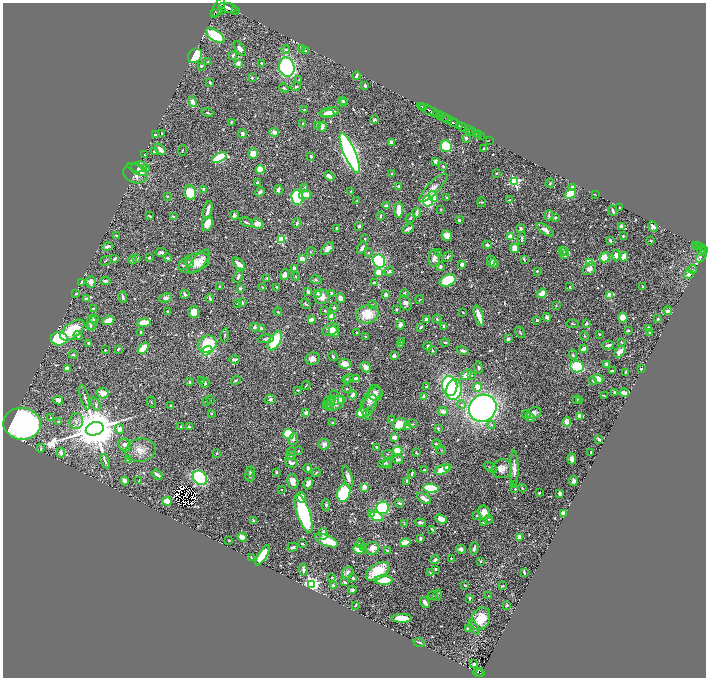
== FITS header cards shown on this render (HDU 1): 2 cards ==
NAXIS1  =                 1407
NAXIS2  =                 1351

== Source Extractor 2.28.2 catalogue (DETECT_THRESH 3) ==
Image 1407 x 1351 px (HDU 1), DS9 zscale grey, zoomed out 1/2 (1 PNG px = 2 x 2 image px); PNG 708 x 680 px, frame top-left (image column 2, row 1350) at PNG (3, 3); each listed source drawn as its Kron ellipse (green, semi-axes under 4 px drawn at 4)
Background 0.737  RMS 0.012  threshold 0.0353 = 3 sigma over >= 5 px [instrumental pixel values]
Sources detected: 764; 38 cannot appear on this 1/2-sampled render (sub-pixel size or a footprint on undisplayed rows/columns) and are neither listed nor drawn; of the other 726, the 500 brightest by FLUX_AUTO listed and drawn (226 fainter detections omitted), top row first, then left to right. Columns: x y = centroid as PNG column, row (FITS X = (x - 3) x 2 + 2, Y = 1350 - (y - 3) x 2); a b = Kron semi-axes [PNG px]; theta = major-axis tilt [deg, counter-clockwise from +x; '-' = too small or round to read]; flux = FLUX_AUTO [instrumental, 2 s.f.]
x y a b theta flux
218 7 11 4 59 3300
228 8 10 5 -10 2800
222 11 2 2 - 270
236 11 2 1 - 48
214 14 2 1 - 190
215 35 10 5 -33 100
240 48 8 4 -53 12
302 48 2 2 - 17
286 50 4 3 - 3.6
306 50 4 2 - 3.8
233 55 3 3 - 4.3
195 56 8 6 48 110
208 62 3 3 - 2.1
238 63 3 3 - 16
261 63 2 2 - 3.2
201 66 2 2 - 4.1
287 67 9 7 -77 560
356 76 4 2 - 7.1
252 78 3 3 - 4.1
299 80 3 3 - 2
210 82 3 2 - 2.4
365 85 3 2 - 6.3
296 87 5 4 - 3.7
284 88 5 3 - 3.4
343 100 2 2 - 2.6
193 102 5 4 - 13
344 102 3 3 - 7.5
422 107 4 2 - 600
424 107 2 1 - 390
304 109 2 2 - 2.7
428 110 12 2 -26 1200
207 112 6 3 -18 4.6
329 112 10 4 11 37
327 114 7 4 4 24
437 114 3 2 - 100
440 115 4 2 - 370
444 117 3 1 - 210
447 119 5 2 - 350
374 120 4 3 - 5.8
231 122 3 3 - 2.4
453 123 5 2 - 1400
303 124 3 3 - 5.2
318 125 4 3 - 8.6
459 125 3 2 - 350
322 127 5 3 - 9.1
463 127 5 2 - 750
468 130 3 1 - 170
274 132 5 4 - 14
472 132 2 1 - 83
162 133 3 2 - 2
155 134 4 2 - 8.7
242 134 4 3 - 7.6
476 134 2 1 - 34
478 135 2 1 - 16
481 136 4 1 - 25
466 138 3 2 - 5.8
490 140 2 1 - 8.5
391 143 4 3 - 11
446 146 6 5 - 120
484 148 2 2 - 1.8
160 149 6 3 -50 19
182 151 5 2 - 2.4
154 152 2 2 - 3.6
350 153 21 6 -67 950
253 154 5 4 - 29
144 155 3 2 - 5
311 156 4 3 - 3.6
220 157 8 4 29 130
435 161 4 3 - 8.7
443 166 3 2 - 2.6
139 167 8 5 6 29
147 169 4 3 - 1.9
260 169 4 4 - 40
137 170 11 4 -28 22
135 173 12 9 -18 35
392 174 3 2 - 4.3
496 174 2 2 - 2.4
329 176 5 3 - 11
257 182 3 2 - 3.6
514 182 4 4 - 290
550 183 5 2 - 2.4
399 186 3 3 - 6.8
305 187 3 3 - 2
573 187 4 3 - 11
433 188 19 6 46 20
204 190 3 3 - 8.1
278 190 5 3 - 7.4
260 192 5 3 - 6.6
351 192 4 2 - 5.7
190 193 7 6 - 83
570 194 5 4 - 62
595 194 2 1 - 1.9
305 195 6 4 10 35
167 196 4 3 - 1.9
433 196 6 4 -61 17
297 197 7 6 - 240
447 198 3 2 - 2.7
509 200 3 2 - 2.1
357 201 3 2 - 4
428 201 5 5 - 240
481 202 5 3 - 2.7
386 206 3 3 - 6.9
620 207 2 2 - 2.2
441 209 4 3 - 2.2
208 210 9 3 76 16
399 210 8 3 89 33
613 211 5 2 - 5.8
417 213 5 2 - 7.7
234 215 4 4 - 5.1
150 216 3 2 - 2.6
380 216 4 3 - 3.6
549 216 5 3 - 4.1
173 217 3 3 - 4.3
410 218 5 3 - 3.2
555 218 2 2 - 12
459 220 3 2 - 3.6
246 222 7 3 -25 3.8
297 223 5 3 - 5.9
207 224 8 5 68 32
257 224 6 5 - 18
359 226 3 3 - 7.3
621 226 3 3 - 9.3
653 227 5 4 - 11
337 229 4 2 - 5.8
408 229 6 2 26 12
521 229 4 3 - 8
545 230 10 4 -34 15
116 235 3 3 - 3.4
447 235 5 5 - 25
623 236 3 2 - 2.8
510 237 3 3 - 45
522 238 6 3 82 4.5
281 239 3 3 - 170
365 239 4 2 - 3.6
610 241 3 2 - 6.5
651 241 2 2 - 2.6
487 245 4 3 - 4.4
695 245 2 2 - 81
107 246 5 3 - 7.8
698 246 2 2 - 130
700 247 2 2 - 130
362 248 7 4 60 9.3
515 248 4 4 - 28
328 249 7 4 46 15
563 250 3 3 - 3.2
702 250 6 2 80 400
704 250 4 2 - 420
161 252 5 3 - 8.7
311 252 4 3 - 2.2
565 252 3 3 - 2.5
368 253 3 3 - 2.1
438 253 2 2 - 2
565 255 3 3 - 5.2
616 255 5 4 - 12
701 256 7 2 56 93
149 257 2 2 - 2
448 257 6 4 49 4.3
605 257 5 5 - 49
624 257 5 3 - 30
167 258 3 2 - 4.5
434 258 9 5 -90 14
114 259 4 3 - 4
137 259 4 3 - 3.6
302 259 3 3 - 43
524 259 4 2 - 3.6
132 260 4 3 - 7.6
106 261 5 2 - 2.3
379 261 7 5 -65 330
491 261 5 3 - 12
199 262 14 6 50 19
589 262 3 3 - 150
189 263 5 3 - 6.9
194 263 17 9 19 40
494 263 4 3 - 17
239 264 8 3 -42 21
462 264 3 3 - 14
183 265 3 2 - 2.8
440 267 3 2 - 7.7
294 268 4 3 - 6.5
589 269 7 5 41 14
692 269 5 2 - 1.8
389 271 5 3 - 7.1
537 271 3 3 - 2.3
379 272 4 4 - 53
284 274 5 4 - 13
689 274 5 4 - 12
296 276 3 3 - 1.9
238 277 6 3 63 6.4
267 278 3 2 - 2.6
316 280 5 4 - 4.4
448 280 8 5 21 100
105 281 5 3 - 5.6
81 282 3 2 - 5.7
91 282 6 4 86 15
374 282 4 3 - 4.3
220 287 3 2 - 3.3
277 287 3 2 - 3.4
570 287 3 2 - 2.2
643 287 3 2 - 2.3
263 288 3 2 - 6.3
240 289 2 2 - 12
308 292 3 3 - 6
317 293 4 3 - 4.4
331 293 4 2 - 3.6
404 293 3 2 - 5.5
542 293 5 3 - 33
76 294 3 3 - 3.1
185 294 5 3 - 5.6
386 295 3 3 - 18
610 296 3 3 - 95
123 297 6 3 -79 5.4
322 297 7 7 - 24
166 298 6 4 12 9
210 298 4 3 - 4.6
340 298 5 3 - 17
86 299 4 3 - 6
420 300 4 3 - 1.9
238 303 2 2 - 6.5
242 303 3 2 - 9.9
406 303 8 5 -60 7.8
306 304 6 3 -53 3.2
372 305 4 3 - 2.5
556 306 3 3 - 1.9
93 308 4 2 - 2.4
334 308 4 4 - 4.2
396 309 3 2 - 3.3
325 311 4 3 - 2.4
668 311 4 3 - 7.1
167 312 3 2 - 2.9
194 312 6 5 - 23
278 312 4 2 - 2
463 312 2 2 - 1.9
367 314 11 9 11 62
479 316 11 3 -73 39
331 317 3 3 - 33
547 317 4 3 - 9.4
623 317 5 5 - 27
94 319 4 4 - 5.7
426 319 3 3 - 14
437 319 4 3 - 3.4
657 319 3 3 - 3.7
108 320 6 4 21 26
311 320 3 3 - 13
537 320 3 3 - 3.5
92 323 7 5 -89 9.5
144 323 7 4 6 34
586 323 3 2 - 4.4
573 324 6 3 -10 2.5
400 325 5 4 - 12
90 326 4 4 - 2.9
444 326 4 3 - 4.1
254 327 4 3 - 6.4
421 327 3 2 - 4.2
261 328 2 2 - 5.8
649 328 4 3 - 14
331 329 8 6 29 24
72 330 14 7 38 84
628 330 3 3 - 4.7
140 332 3 2 - 4.4
334 332 6 5 - 17
520 332 6 2 -57 2.5
356 333 3 2 - 2.2
650 333 3 2 - 3.8
599 334 3 2 - 2.3
225 335 7 3 83 3.8
78 336 5 4 - 4.6
584 336 5 3 - 2.1
366 337 3 3 - 2
59 339 8 6 0 220
266 339 8 4 6 5.4
508 339 3 2 - 7
275 341 11 5 59 100
401 342 3 3 - 2.1
621 342 4 3 - 2.9
89 343 3 3 - 5.8
445 343 4 2 - 4
207 344 10 8 23 110
400 345 3 2 - 2.4
608 345 6 2 17 8.6
428 346 4 3 - 5.6
143 348 6 3 49 60
118 349 4 3 - 4.7
584 349 4 3 - 18
105 350 2 2 - 4.2
207 351 5 4 - 180
432 351 4 3 - 3.1
463 351 6 2 -15 6.6
620 352 7 4 53 27
73 355 5 3 - 3.6
573 355 5 3 - 3.6
333 356 5 2 - 3.4
394 356 4 3 - 8
235 359 5 3 - 6.5
313 359 7 6 - 15
345 364 6 4 -8 32
607 364 3 2 - 12
365 367 6 5 - 14
577 367 6 6 - 110
67 368 3 3 - 15
478 368 6 3 -82 3.9
641 369 3 2 - 2.1
612 370 3 2 - 3.6
625 372 2 2 - 2.1
466 375 6 3 40 30
472 375 4 3 - 2.5
349 378 4 3 - 2.4
356 379 4 3 - 28
598 379 5 3 - 27
236 380 5 3 - 2.8
346 380 3 3 - 4
201 381 3 2 - 2.6
593 381 4 3 - 3.2
190 382 2 2 - 10
205 383 4 3 - 5.1
306 386 4 2 - 2
426 386 3 2 - 2.5
450 386 10 7 -80 280
478 387 4 4 - 29
347 389 2 2 - 2.4
297 390 3 2 - 1.8
454 390 10 7 77 140
614 392 3 3 - 3.6
103 393 6 5 - 18
375 393 8 7 - 13
624 393 4 3 - 22
353 395 4 3 - 17
424 396 4 4 - 11
604 396 3 1 - 1.9
85 397 12 3 -76 5.7
334 397 7 4 -84 9.9
371 398 13 6 49 27
270 399 5 4 - 5.7
341 399 4 4 - 23
576 399 4 2 - 2.3
58 400 5 3 - 17
210 400 4 3 - 2.2
330 400 6 3 12 5.2
206 401 4 2 - 2.4
579 401 3 2 - 2.3
151 402 6 2 -62 2.1
335 403 9 6 24 15
96 404 7 3 -69 3.5
330 404 6 4 73 8
326 405 4 4 - 3.8
369 405 11 6 63 10
461 405 5 4 - 3.8
171 406 2 2 - 4.9
483 408 14 13 - 1000
443 411 5 3 - 15
306 413 4 3 - 11
361 413 5 4 - 59
534 413 7 5 20 20
211 414 3 2 - 2.3
526 414 4 4 - 4.9
367 415 5 3 - 2.7
580 416 4 3 - 36
50 417 2 2 - 2.1
530 418 5 4 - 6.7
392 420 4 2 - 2
76 421 7 7 - 11
59 422 3 3 - 6.3
567 422 5 3 - 24
333 423 3 3 - 3.9
22 424 18 16 -8 1300
400 424 7 6 - 42
412 424 4 3 - 2.4
491 425 4 3 - 3.3
181 427 3 2 - 3.3
189 427 4 3 - 7.4
407 427 2 2 - 16
438 428 3 2 - 3.2
95 429 9 6 17 15000
119 429 5 4 - 11
289 434 5 5 - 86
394 437 4 3 - 17
293 439 6 4 69 7.5
599 440 4 2 - 5.3
324 444 5 5 - 16
437 444 5 3 - 4.5
125 445 7 5 -52 10
377 447 4 3 - 3.6
41 448 4 3 - 3
141 450 15 11 11 26
441 450 5 3 - 2
298 451 3 2 - 2.1
397 451 5 4 - 41
291 452 4 3 - 2.4
591 452 3 2 - 3.2
61 453 5 4 - 9.8
216 453 4 3 - 2.4
416 453 4 2 - 2.1
387 454 5 3 - 3
291 455 3 2 - 3.9
572 459 5 4 - 12
129 460 3 3 - 7.5
398 460 5 3 - 8.1
105 461 7 3 -69 4.4
291 463 6 4 -16 9.4
385 463 7 3 23 4.3
388 464 5 4 - 2.7
448 467 4 3 - 10
490 467 7 3 -29 4.5
308 468 4 3 - 7.1
514 468 17 4 -89 20
442 469 8 4 19 30
502 469 10 9 - 21
424 470 3 2 - 3.6
250 471 5 4 - 3.7
276 472 3 2 - 4.3
316 473 5 2 - 2.5
412 473 4 2 - 3.4
157 475 6 2 -36 9
250 476 6 4 -77 6.8
348 477 11 4 -72 14
200 478 8 6 -48 320
139 480 3 2 - 2.1
125 481 4 3 - 11
293 481 7 5 -77 18
407 481 3 2 - 4.6
573 481 5 3 - 6.9
308 484 6 3 62 21
514 484 4 3 - 3.6
364 487 3 2 - 62
431 488 8 4 -6 130
522 488 4 3 - 2.6
515 489 3 2 - 2.1
281 490 2 2 - 2.5
344 493 9 6 75 140
539 493 2 2 - 3.7
560 493 3 2 - 11
301 497 5 4 - 50
424 498 8 3 -32 11
167 501 5 3 - 63
399 503 4 3 - 5
326 505 6 3 -86 3.9
382 508 7 6 - 240
304 513 20 6 -70 330
372 513 4 3 - 21
484 513 7 5 -77 23
563 513 2 2 - 43
377 516 6 4 -26 96
477 516 4 3 - 2.5
441 519 6 4 -21 31
489 519 4 3 - 3.6
253 520 3 3 - 3.4
404 523 4 3 - 2.3
420 523 5 3 - 7.4
484 523 3 3 - 3.6
432 529 3 2 - 2.8
323 534 6 4 -89 13
242 537 4 3 - 27
519 537 4 3 - 22
420 538 3 3 - 5.6
229 540 2 2 - 1.9
327 540 12 5 -23 68
405 543 5 4 - 35
302 544 2 2 - 4.7
360 544 4 3 - 3.2
293 547 5 2 - 5.5
363 547 4 2 - 2
372 548 7 6 - 23
474 548 6 3 75 8.3
461 549 5 4 - 9.8
358 550 5 3 - 29
388 551 4 3 - 6.7
263 555 11 4 58 73
251 558 3 2 - 3.2
451 558 2 2 - 3.2
435 560 5 3 - 7
481 561 3 2 - 2.9
435 569 2 2 - 4.1
303 570 6 3 -79 9.4
378 571 13 7 34 70
431 572 4 3 - 3.1
524 572 4 2 - 4.1
348 573 6 5 - 13
332 577 3 3 - 2.2
353 578 2 2 - 5.1
384 580 9 4 -1 66
345 582 2 2 - 17
311 585 4 4 - 920
465 585 2 2 - 3.9
333 586 3 3 - 10
502 586 3 2 - 2.4
352 590 4 3 - 6.9
437 595 6 3 69 3.2
433 596 5 3 - 3.1
489 596 4 3 - 2.1
469 598 4 3 - 4.1
425 602 6 3 -53 13
355 605 3 2 - 2.3
507 605 3 2 - 3.9
402 618 10 4 0 50
481 619 12 9 64 45
474 627 8 4 -58 6.1
468 629 3 3 - 19
419 642 5 2 - 7.5
474 664 2 2 - 11
478 672 4 2 - 120
480 673 4 2 - 120
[226 fainter detections neither listed nor drawn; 38 sub-pixel or undisplayed-footprint detections neither listed nor drawn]